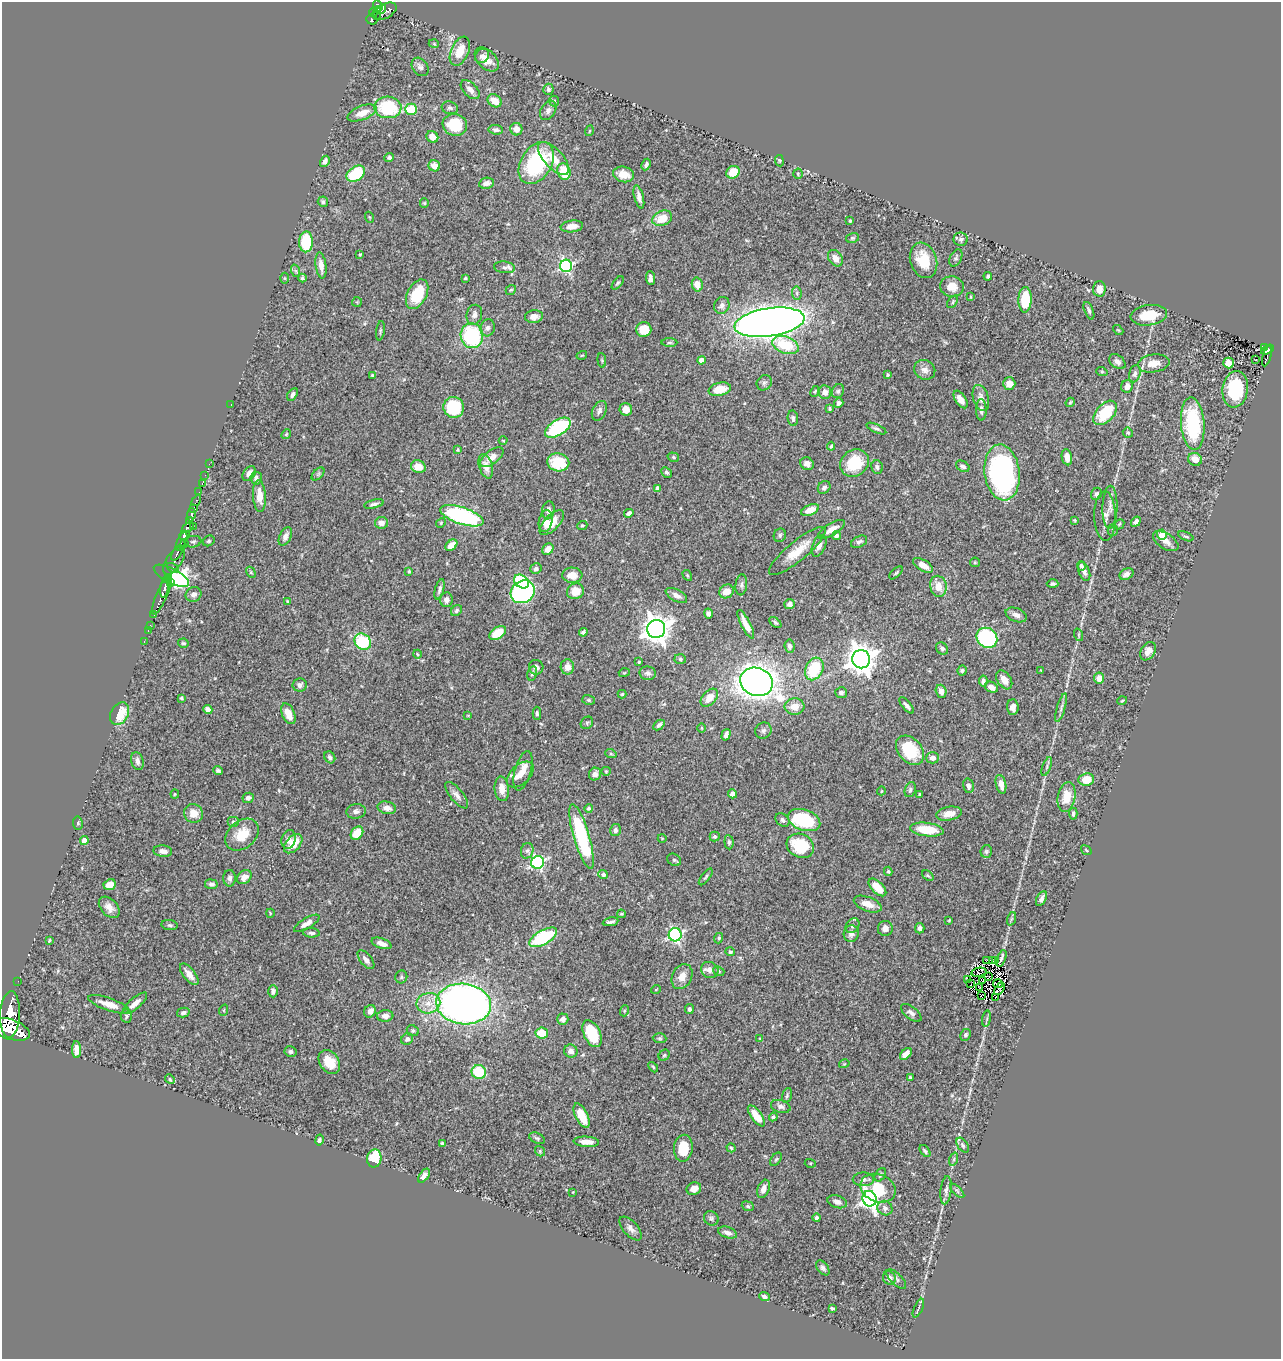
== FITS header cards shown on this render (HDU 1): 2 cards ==
NAXIS1  =                 1279
NAXIS2  =                 1357

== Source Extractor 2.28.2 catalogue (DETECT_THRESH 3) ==
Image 1279 x 1357 px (HDU 1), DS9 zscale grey, 1 PNG px = 1 image px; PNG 1283 x 1361 px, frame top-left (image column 1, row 1357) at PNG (2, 2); each listed source drawn as its Kron ellipse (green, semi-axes under 4 px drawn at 4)
Background 0.795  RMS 0.025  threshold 0.0745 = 3 sigma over >= 5 px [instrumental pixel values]
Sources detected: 463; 2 with non-positive FLUX_AUTO (blend fragments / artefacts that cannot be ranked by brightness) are neither listed nor drawn; the other 461 listed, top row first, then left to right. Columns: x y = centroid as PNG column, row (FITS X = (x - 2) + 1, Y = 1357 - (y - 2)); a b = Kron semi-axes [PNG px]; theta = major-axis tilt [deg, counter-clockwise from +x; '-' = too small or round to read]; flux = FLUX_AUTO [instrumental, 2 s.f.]
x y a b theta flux
378 6 6 4 -62 350
381 9 5 3 - 130
385 11 12 7 27 350
374 12 5 3 - 72
377 13 7 3 83 130
372 20 5 4 - 170
434 44 5 3 - 1.3
460 51 15 9 66 31
482 56 8 6 43 6.3
487 59 14 9 -45 19
420 67 10 7 -52 6.1
548 89 5 5 - 4.6
470 90 11 6 -45 8.6
495 101 7 6 - 21
554 101 5 5 - 2.7
388 107 13 11 -4 110
450 108 8 6 -17 4.5
411 109 6 5 - 45
548 110 10 7 58 7.1
362 113 15 7 21 21
455 125 12 10 -17 60
516 129 6 6 - 12
496 130 7 5 -5 5.2
589 131 5 3 - 1.6
432 137 6 5 - 16
389 157 5 4 - 4
554 158 20 9 -48 30
325 161 6 4 61 6
779 161 5 3 - 1.6
536 163 23 15 59 140
646 164 6 4 63 4.4
434 166 6 5 - 12
564 172 8 6 -72 45
733 172 7 6 - 31
356 174 10 7 34 73
623 174 11 7 -12 21
798 174 5 4 - 2.1
486 183 7 5 11 9.1
639 197 12 4 -76 8.5
323 202 5 5 - 3.4
424 203 4 4 - 2
369 217 5 3 - 1.4
662 218 10 7 22 31
850 221 3 2 - 1.9
572 226 11 6 7 15
852 238 6 5 - 2.6
961 239 7 6 - 4.4
306 242 10 7 89 65
360 254 3 2 - 1.5
835 258 9 6 -53 12
956 258 9 5 65 3.7
923 260 18 13 -72 49
321 265 13 5 -82 11
566 266 6 6 - 290
504 267 10 6 -6 5.4
296 271 6 4 -71 2.6
988 276 4 3 - 3.1
285 278 5 3 - 1.8
302 278 4 4 - 2.8
465 278 4 3 - 1.8
651 278 7 4 -83 6.6
618 283 8 4 51 2.7
697 284 7 5 -77 16
952 287 12 10 -5 19
1099 289 7 6 - 16
511 290 5 4 - 2.3
797 293 6 4 -83 3.2
417 294 16 9 63 61
970 297 4 3 - 1.7
1025 300 13 6 89 72
357 302 5 5 - 2.1
952 302 7 4 53 2.8
722 305 9 7 65 6.9
1089 311 9 4 -68 4
474 315 10 7 77 7.8
1149 315 18 10 8 40
534 317 9 6 6 12
769 322 35 14 8 2200
488 328 8 7 - 6.1
644 329 7 7 - 39
1118 330 6 3 -43 1.8
380 331 10 3 81 2.6
472 336 12 11 - 150
669 342 8 4 1 2.7
785 345 14 8 -21 62
1264 347 2 2 - 7.7
1267 350 7 3 29 48
582 355 5 3 - 1.5
1267 356 11 3 75 94
602 360 7 3 -84 1.8
701 360 4 4 - 13
1256 360 3 2 - 2.9
1117 362 9 6 -37 7.5
1153 363 16 9 8 21
1229 363 5 5 - 28
925 370 11 9 -28 10
1102 372 6 3 -19 1.6
1135 374 9 5 74 5.3
372 375 4 3 - 2.1
888 375 4 3 - 2.2
764 383 8 7 - 4.3
1009 384 6 6 - 18
1127 386 6 5 - 9.7
720 389 11 6 12 35
1235 389 18 12 82 89
815 391 5 3 - 1.6
838 391 7 6 - 4.1
825 392 7 6 - 9.2
292 394 7 4 56 5.6
981 398 13 8 -74 12
961 399 10 5 -58 12
1070 402 5 3 - 2.3
839 403 5 4 - 4.9
231 404 2 2 - 0.75
454 407 10 10 - 77
626 409 6 6 - 15
830 409 3 3 - 2.3
981 410 11 5 -89 7.6
599 411 10 6 64 6.8
1105 413 14 9 47 63
793 418 8 5 -83 3.8
1193 424 26 11 -85 130
558 428 14 7 32 140
876 429 10 4 -24 3.5
1128 433 5 4 - 3.1
286 434 5 4 - 2
503 441 4 3 - 1.3
831 446 4 3 - 2
457 450 4 3 - 1.6
492 457 14 6 38 12
673 457 6 4 -17 2.4
1067 457 8 5 -81 14
1195 459 7 6 - 17
558 462 11 9 -9 57
854 463 15 13 36 64
209 464 2 2 - 4.4
807 464 7 6 - 7.8
486 466 12 6 -73 12
963 466 7 5 -30 5.4
418 467 7 6 - 22
877 467 7 5 -70 4.2
666 472 6 4 -43 3.5
1002 472 28 17 -83 360
249 474 8 5 54 9.2
318 474 8 4 45 2.9
205 475 2 2 - 10
256 478 6 5 - 5.3
202 483 3 3 - 10
824 487 7 5 51 5.5
657 488 4 3 - 6.3
199 492 2 2 - 4.7
1096 494 6 5 - 4.4
259 496 16 6 -86 21
196 501 6 3 58 54
374 504 10 4 13 5.5
1110 507 21 7 88 9.9
194 509 4 3 - 150
548 510 9 6 81 6.8
810 510 9 5 22 21
629 513 5 4 - 6.1
191 515 7 3 83 450
462 516 22 8 -18 240
1105 516 25 11 -89 13
189 520 4 3 - 230
1074 520 4 3 - 1.5
546 521 11 6 77 14
552 522 16 7 46 24
1136 522 5 4 - 4.5
381 523 6 5 - 11
441 523 5 4 - 2.1
1119 524 6 4 45 2.3
582 525 5 4 - 2.2
193 527 2 2 - 9
188 528 7 3 36 400
831 529 15 6 30 14
1113 530 5 5 - 2.5
184 535 5 5 - 490
780 535 7 6 - 3.6
836 535 4 4 - 3.8
1162 535 5 5 - 39
285 536 10 5 65 8
1186 536 8 3 -22 2.7
181 541 10 3 64 280
209 541 6 5 - 2.7
1166 541 14 7 -33 13
193 542 8 6 7 3.7
859 542 8 5 26 4.8
185 544 2 2 - 8.1
451 545 7 5 44 19
819 546 11 6 67 9.6
548 549 6 5 - 10
797 551 36 10 40 33
177 553 8 4 59 200
174 561 16 7 56 340
975 562 5 4 - 1.9
923 565 11 5 -31 17
1081 566 5 4 - 3.5
173 568 6 3 -28 200
536 569 6 5 - 4.8
409 571 3 3 - 2.3
1084 571 10 5 -69 6.6
251 572 6 4 -60 1.7
896 573 8 3 44 2.2
1126 574 7 5 29 7.1
572 575 10 7 -2 18
687 575 6 3 -59 1.8
171 576 19 7 -28 220
168 579 4 3 - 200
521 581 8 6 -37 110
170 583 3 3 - 52
1053 584 6 4 -2 3.2
741 585 10 5 84 4.3
165 586 11 3 79 400
938 586 10 8 -78 20
440 589 10 4 74 5.5
575 591 8 7 - 21
727 591 8 6 36 15
523 592 13 10 35 370
194 594 8 7 - 6.7
162 595 21 5 66 580
676 595 12 6 -28 8.2
446 600 7 6 - 7.4
287 602 4 2 - 1.9
789 604 5 5 - 5.6
456 610 6 5 - 3.9
708 613 5 4 - 5.1
154 615 3 2 - 17
1016 615 11 6 -22 7.5
775 623 7 4 -41 2.5
746 624 16 4 -63 18
150 625 2 2 - 7.1
656 629 9 9 - 2000
148 631 3 2 - 17
583 632 4 3 - 4.1
498 633 9 6 34 39
1079 635 6 4 -72 2.5
987 638 11 9 -41 200
144 641 3 2 - 18
363 642 9 7 -39 95
183 643 5 4 - 2.7
789 646 7 5 -82 5.4
942 649 6 5 - 4.7
1148 651 10 7 57 12
417 654 4 3 - 1.4
680 659 6 5 - 2.8
861 659 9 9 - 2400
639 662 3 3 - 1.7
536 667 7 7 - 4.7
567 667 7 7 - 13
814 669 12 8 64 72
962 670 5 4 - 2.7
1040 670 4 2 - 1.3
624 673 5 3 - 1.5
648 673 8 7 - 5.5
532 674 7 5 77 4
1099 678 5 5 - 13
1004 680 10 6 -57 15
983 681 5 4 - 4.7
756 682 17 14 -20 1600
300 685 7 6 - 5.8
991 687 7 5 -28 10
941 691 6 5 - 12
841 693 5 5 - 5.2
622 694 4 4 - 2
181 698 4 3 - 1.8
709 698 11 6 48 21
589 700 6 5 - 2.8
1122 701 5 3 - 1.5
906 705 10 4 -51 5.7
795 707 10 8 3 21
1013 707 8 6 -86 8.8
1061 708 15 3 74 5.7
208 709 5 4 - 8
537 713 6 4 -89 3.1
120 714 12 8 60 44
288 714 11 6 -66 20
468 715 4 3 - 1.4
587 723 7 5 48 3.1
659 725 6 4 42 5
702 728 5 3 - 1.4
763 731 8 7 - 4.8
726 735 6 4 74 6.3
910 750 16 12 -49 67
611 754 6 3 -19 2.1
330 757 6 5 - 3.9
933 758 6 5 - 8.4
137 761 9 6 -76 6.9
1047 767 10 3 69 3.2
218 771 5 4 - 3.2
523 771 20 8 74 18
606 771 5 4 - 1.7
595 774 6 6 - 7.1
520 775 16 9 43 21
1086 780 8 6 6 33
1001 784 9 5 -77 15
968 786 7 5 -77 6
502 789 12 7 -84 18
910 790 8 5 70 3.5
881 791 4 3 - 1.2
175 794 4 4 - 1.7
732 794 4 4 - 9.6
920 794 3 3 - 2.3
457 795 16 6 -51 8.8
1067 797 15 9 81 29
248 798 6 5 - 5.2
387 808 9 6 -13 12
589 808 4 4 - 2.7
356 811 9 7 8 6
193 813 10 9 - 19
949 814 13 6 10 18
1073 814 6 3 -85 3
782 820 8 5 -43 5.1
804 820 17 10 -20 120
233 822 6 5 - 3.2
78 823 6 5 - 2.6
615 830 6 5 - 4.7
927 830 17 6 -6 48
357 833 7 5 50 36
242 835 19 13 40 38
582 837 34 8 -74 150
715 837 5 5 - 2.6
662 838 4 3 - 1.3
289 839 10 7 73 9.6
84 840 4 4 - 20
729 842 7 4 -85 3.4
293 844 11 7 47 31
800 846 14 11 -27 81
1086 850 6 3 -37 1.5
163 851 9 5 -6 8.9
527 851 8 6 74 5
986 851 6 5 - 2.8
674 860 7 5 -32 3
538 862 6 6 - 300
888 871 4 3 - 2.2
603 875 5 4 - 3.5
928 876 6 4 -40 2.6
244 877 8 6 42 13
706 877 10 3 54 2.8
230 878 8 6 -88 5.6
211 884 6 5 - 4.9
110 885 6 5 - 20
877 887 11 5 -45 21
1041 899 8 4 62 5.9
868 904 14 7 -21 17
109 907 12 8 -47 13
270 913 4 3 - 1.3
621 914 4 3 - 2.1
1011 919 7 4 71 2.7
949 920 3 2 - 1.5
610 922 8 3 10 4.3
307 923 14 5 30 11
170 925 8 5 -8 3.5
853 926 8 6 54 4.3
885 928 7 7 - 10
920 928 5 4 - 6
311 933 8 4 -4 4.8
851 934 8 7 - 8.8
675 935 6 6 - 300
543 937 16 7 29 130
719 938 5 4 - 2.5
49 940 4 3 - 2
381 943 10 5 -18 11
730 952 4 4 - 2.8
1001 958 9 2 69 2.7
366 960 11 5 -50 9.2
986 961 4 2 - 2
993 961 3 2 - 2
996 961 3 2 - 4.3
710 970 9 8 - 9.6
719 971 6 4 -23 2.2
979 972 7 4 10 0.018
189 974 13 6 -51 13
401 977 6 6 - 2.9
682 977 13 9 64 16
989 977 3 2 - 1.6
967 980 3 2 - 0.28
18 981 2 2 - 7.7
983 981 3 2 - 0.52
971 984 3 2 - 1.8
998 984 5 2 - 0.52
979 987 3 2 - 1.5
656 989 5 3 - 1.3
999 989 7 4 57 0.35
273 991 6 5 - 5.1
981 995 2 2 - 0.93
995 998 3 2 - 0.82
135 1003 15 5 41 12
428 1003 12 10 12 19
109 1004 21 6 -19 20
464 1004 27 20 -7 950
689 1009 5 4 - 3.5
224 1010 6 3 72 1.5
370 1011 6 5 - 9.5
624 1011 5 3 - 2.1
183 1013 6 5 - 4.2
911 1013 12 6 -38 6.5
10 1014 23 10 87 3400
126 1016 6 5 - 3.4
385 1016 8 5 5 7.2
563 1019 6 5 - 8.2
987 1019 8 4 82 3
10 1029 21 10 -17 3100
413 1031 6 5 - 3.4
542 1033 6 5 - 36
592 1034 14 8 -65 72
966 1035 6 5 - 3.6
660 1038 7 5 -3 2.5
760 1038 4 3 - 1.3
407 1039 6 5 - 5.4
76 1050 8 4 -87 13
290 1051 6 5 - 3.9
571 1051 7 6 - 8.8
906 1054 7 4 44 13
664 1055 6 5 - 2.3
329 1062 13 9 -55 30
844 1064 5 3 - 1.5
653 1067 6 3 -47 2
479 1072 7 7 - 58
910 1078 3 3 - 3.9
170 1079 5 4 - 2.1
787 1095 8 4 74 2.8
781 1106 10 6 -17 6
582 1115 13 6 -64 34
756 1116 12 5 -54 26
773 1117 4 4 - 3.3
537 1138 8 5 -23 3.2
319 1140 5 4 - 3.5
586 1142 13 5 -3 17
442 1144 4 3 - 3.3
963 1145 8 5 -54 3.8
683 1148 13 9 86 36
731 1148 5 3 - 2.2
540 1151 5 4 - 2.4
925 1151 7 4 -52 3.4
374 1158 9 7 81 60
776 1159 7 5 53 2.6
954 1159 7 4 72 2.7
810 1163 5 3 - 1.4
880 1175 7 5 57 4.1
424 1176 8 4 53 7.4
863 1179 11 7 -1 5.9
878 1188 18 13 -22 53
694 1189 7 6 - 11
763 1189 9 6 69 10
946 1190 14 5 84 6.5
957 1191 9 3 -45 3.2
573 1192 4 4 - 1.3
869 1199 8 7 - 630
837 1202 10 6 -17 8.4
748 1206 6 4 -22 2.8
885 1208 8 7 - 5.4
711 1218 8 7 - 4.2
817 1218 4 4 - 4.4
631 1229 14 7 -48 8.6
727 1233 10 5 -19 7.4
823 1268 8 5 -53 4.6
889 1278 7 6 - 8.8
896 1279 12 5 -44 4.9
764 1296 5 4 - 4.2
832 1308 4 3 - 2.7
918 1308 10 2 66 2.8
At the frame edge (FLAGS 8, measured only in part): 1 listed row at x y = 10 1029
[2 non-positive-flux detections neither listed nor drawn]